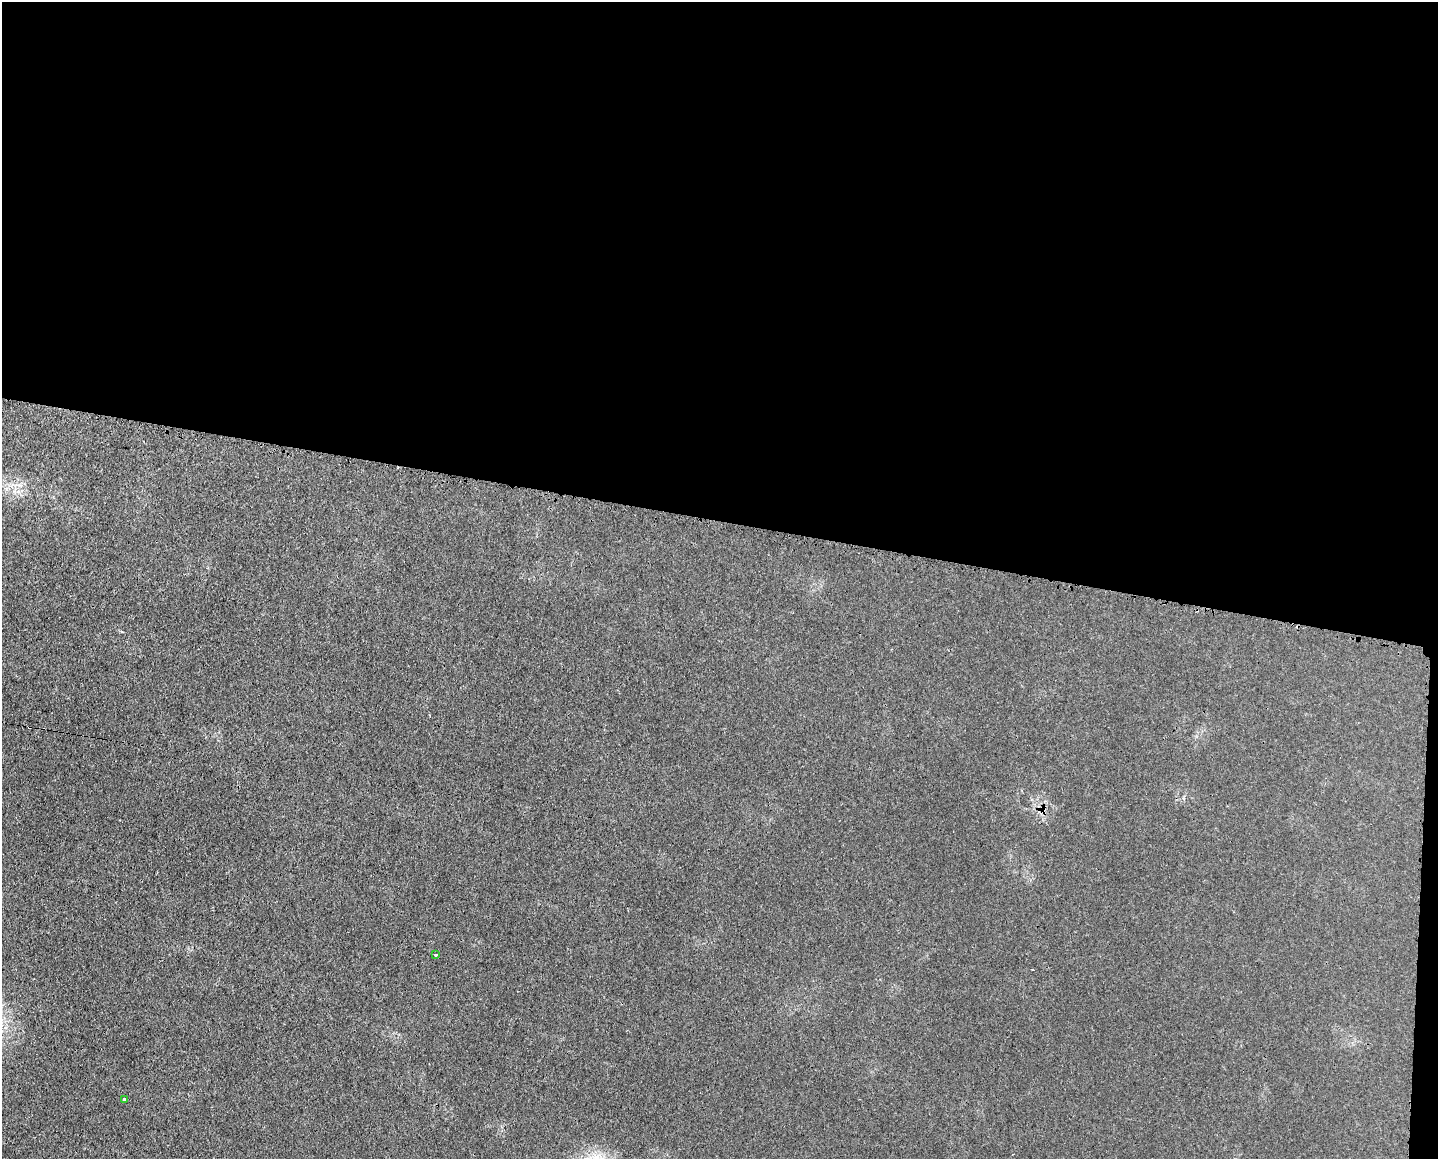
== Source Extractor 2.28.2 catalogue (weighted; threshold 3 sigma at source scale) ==
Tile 3 of 3 x 4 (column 3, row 1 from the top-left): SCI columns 3004-4439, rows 3480-4636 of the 4681 x 4656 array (HDU 1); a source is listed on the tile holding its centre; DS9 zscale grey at full resolution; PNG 1440 x 1161 px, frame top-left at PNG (2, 2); each listed source drawn as its Kron ellipse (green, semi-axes under 4 px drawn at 4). Shown black and unused: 46% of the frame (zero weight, under 3 of 4 exposures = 3% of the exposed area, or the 3 px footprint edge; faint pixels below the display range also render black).
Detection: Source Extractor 2.28.2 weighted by HDU 2 'WHT'; one run over the whole footprint, this tile lists its part. Background 0.0539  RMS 0.0041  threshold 0.0185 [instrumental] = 3 sigma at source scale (4.5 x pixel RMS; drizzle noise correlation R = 1.50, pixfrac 1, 0.05/0.05 arcsec/px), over >= 5 px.
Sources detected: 3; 1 cosmic-ray / hot-pixel residue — neither listed nor drawn; the other 2 listed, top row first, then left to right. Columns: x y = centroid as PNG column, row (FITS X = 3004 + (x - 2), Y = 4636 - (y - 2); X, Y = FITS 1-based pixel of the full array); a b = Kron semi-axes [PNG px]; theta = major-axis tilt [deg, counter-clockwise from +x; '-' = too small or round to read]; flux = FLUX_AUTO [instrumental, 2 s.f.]
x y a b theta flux
436 955 3 3 - 0.54
124 1099 3 3 - 0.65